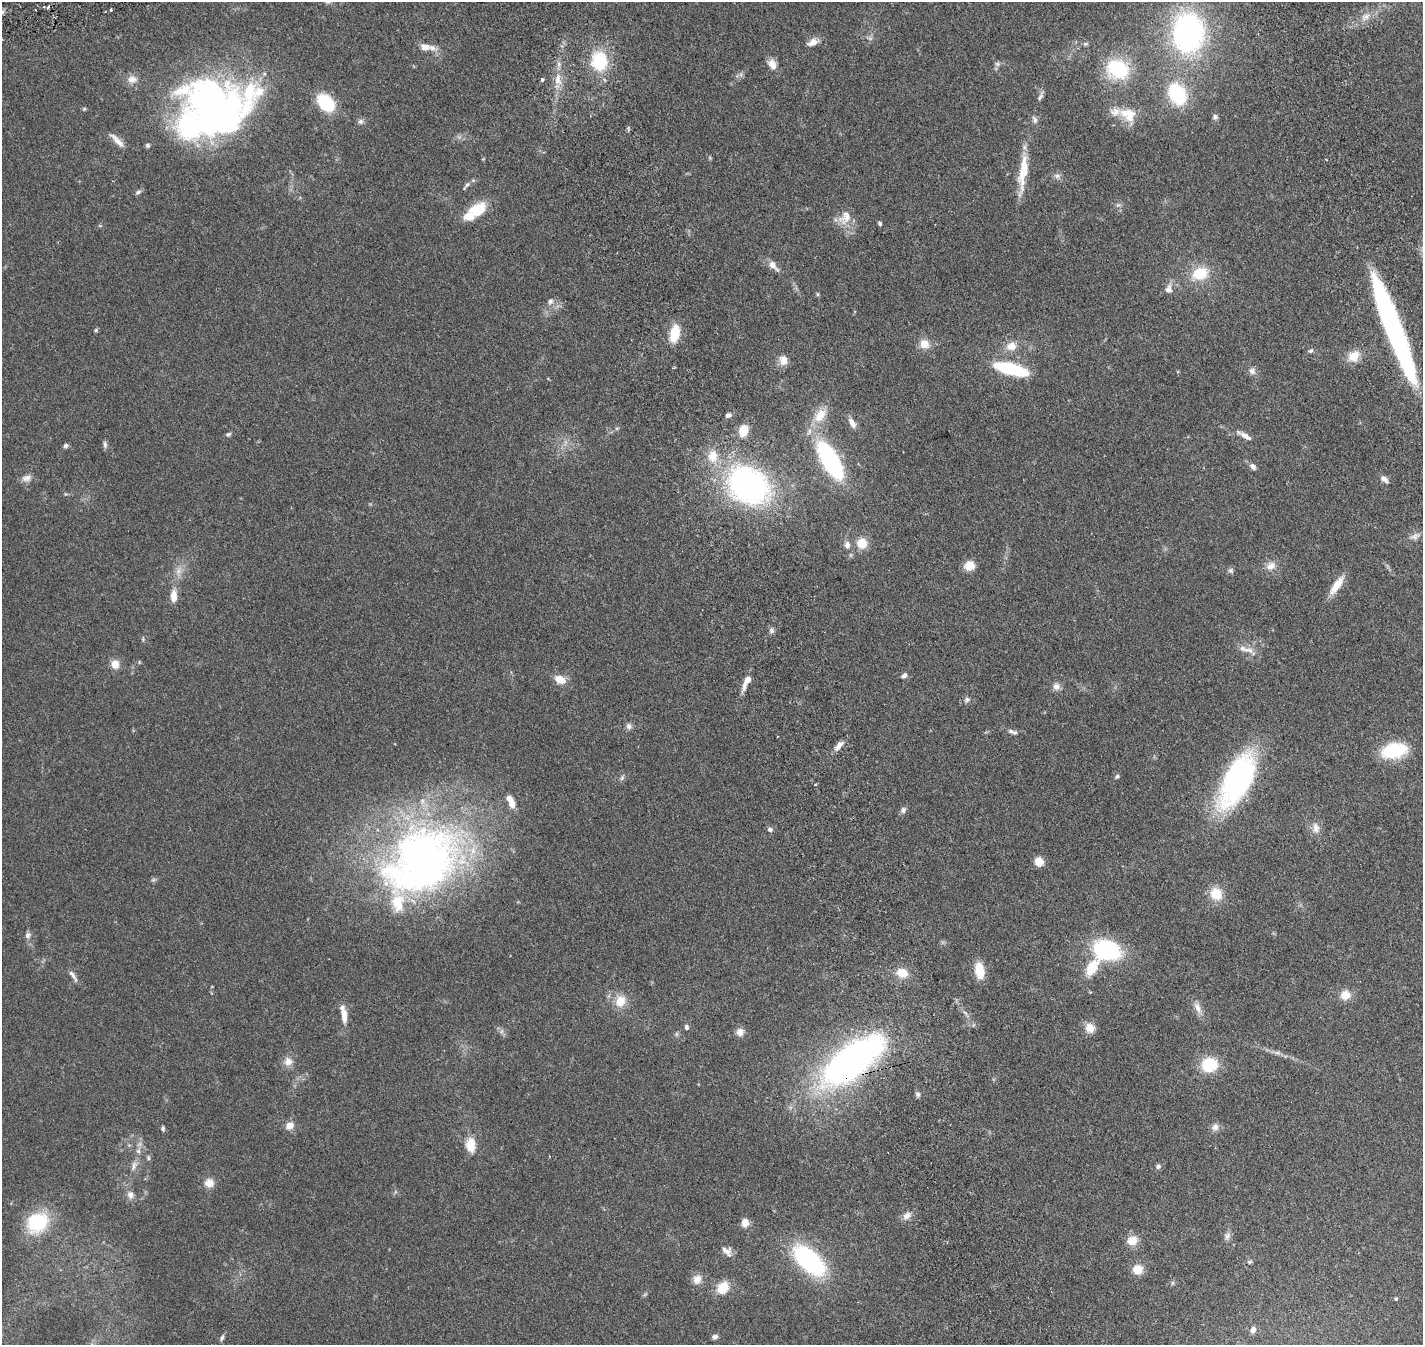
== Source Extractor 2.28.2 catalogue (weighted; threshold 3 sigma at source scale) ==
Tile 6 of 4 x 4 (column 2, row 2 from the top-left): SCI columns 1684-3104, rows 3157-4499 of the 6204 x 6198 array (HDU 1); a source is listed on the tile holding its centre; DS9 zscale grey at full resolution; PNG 1425 x 1347 px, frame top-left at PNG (2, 2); no overlay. Shown black and unused: <1% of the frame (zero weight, under 2 of 4 exposures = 12% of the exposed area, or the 3 px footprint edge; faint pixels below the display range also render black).
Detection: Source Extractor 2.28.2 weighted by HDU 2 'WHT'; one run over the whole footprint, this tile lists its part. Background 0.132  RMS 0.0062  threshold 0.0281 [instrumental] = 3 sigma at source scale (4.5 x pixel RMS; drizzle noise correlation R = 1.50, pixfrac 1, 0.05/0.05 arcsec/px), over >= 5 px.
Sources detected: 153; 2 too faint to see at this stretch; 1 inside a brighter object's white glare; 1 cosmic-ray / hot-pixel residue — not listed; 8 inside a brighter listed object's ellipse — not listed separately; the other 141 listed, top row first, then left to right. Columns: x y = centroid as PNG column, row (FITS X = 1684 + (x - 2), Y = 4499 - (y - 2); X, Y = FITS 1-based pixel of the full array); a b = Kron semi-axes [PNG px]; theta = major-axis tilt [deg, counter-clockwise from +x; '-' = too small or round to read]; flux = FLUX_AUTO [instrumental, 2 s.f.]
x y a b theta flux
111 10 3 2 - 0.72
1365 17 15 8 36 4.2
1188 33 33 25 89 130
813 42 15 8 21 3.7
1085 44 8 5 5 0.96
425 47 11 8 -11 4.2
599 61 22 19 -87 25
772 64 13 10 -64 4.1
997 64 7 6 - 1.2
1117 69 24 20 -18 31
132 79 15 10 -1 4.1
558 79 17 9 88 6.2
542 80 3 3 - 1.8
249 92 68 36 66 51
1177 94 20 15 -60 32
1040 97 12 5 56 1.4
326 103 16 11 -46 27
211 105 61 40 -72 220
84 109 5 4 - 0.61
1128 114 24 17 -26 10
1215 117 7 6 - 1.3
1035 120 11 6 -72 1.7
361 121 7 7 - 1.5
117 140 27 7 -45 4.1
148 145 5 5 - 1.1
483 159 4 4 - 0.45
1023 173 52 10 83 14
1057 176 9 6 -3 1.7
466 185 15 5 50 1.5
138 192 8 6 28 1.3
478 209 23 16 24 13
845 218 22 15 54 7
880 223 5 4 - 0.88
773 266 17 8 -47 3.6
1200 273 19 14 18 15
1168 289 11 9 77 3.3
818 294 6 4 -89 0.63
550 301 8 7 - 1.7
1393 328 102 14 -69 130
96 330 5 5 - 0.69
674 333 17 9 77 13
924 344 13 11 -35 5.4
1011 346 12 10 9 5.6
1311 350 7 5 41 1.1
1353 356 15 13 39 7.2
783 360 13 10 -86 4
1011 369 28 9 -15 46
1252 371 9 9 - 2.3
728 415 6 5 - 1.6
820 415 22 13 53 9.4
852 423 15 7 -58 3.1
617 428 6 4 18 0.67
743 430 10 8 74 10
228 434 7 5 19 0.96
1245 436 15 6 -32 3.4
66 445 6 5 - 1.3
105 445 10 5 -89 1.3
713 456 16 13 -79 8.2
830 460 33 14 -60 78
1253 466 9 6 -45 2
26 478 13 9 12 2.9
1384 479 11 6 -43 2.2
748 485 40 32 -35 130
1414 536 11 8 28 2.6
862 543 10 10 - 8.7
847 545 11 8 -83 2.9
969 566 9 8 - 7.9
1271 566 14 11 30 4.3
1231 571 7 6 - 1.2
1336 585 26 9 54 7.7
174 596 14 7 87 5.6
771 631 7 5 -61 1.2
1244 649 19 7 -20 4.3
139 662 5 3 - 0.45
115 664 10 9 - 4.6
904 676 7 5 41 1.6
560 680 13 9 -25 6.2
747 680 8 6 54 3.7
1056 686 10 9 - 2.7
967 700 9 7 33 1.6
629 726 9 8 - 1.8
1011 731 8 5 -10 1.2
839 745 13 7 50 3.1
1395 750 25 14 11 27
1117 776 6 5 - 0.89
622 778 9 4 63 1.1
1237 780 41 19 63 150
815 785 3 3 - 0.55
511 802 14 7 -64 6.5
903 810 9 7 84 1.5
1316 828 15 10 -83 3.9
770 829 7 5 -16 1.4
422 861 101 73 38 280
1039 862 8 7 - 7.4
1216 894 16 14 -57 9.3
28 935 9 7 75 1.8
1107 950 23 17 -9 54
1092 968 15 9 59 14
979 970 14 8 -80 12
902 973 14 10 -20 6.9
73 976 19 5 -57 2.1
1345 995 13 12 - 5.5
620 1001 16 13 67 7.6
1198 1008 18 8 -65 3.7
965 1013 9 3 -44 1.1
344 1016 19 7 -87 5.1
686 1027 7 5 -76 1.2
1090 1028 12 11 - 5.2
502 1031 7 4 71 0.95
740 1032 9 9 - 3
676 1034 7 4 90 0.8
1277 1053 9 4 -8 1.5
851 1061 52 22 37 260
288 1062 12 11 - 4
1209 1065 14 12 11 22
918 1094 7 6 - 1.2
290 1125 12 9 39 3.7
1215 1127 10 9 - 2.5
163 1128 6 5 - 0.92
470 1145 20 13 -87 8
138 1151 6 6 - 1.4
148 1158 7 5 -88 0.88
134 1166 15 7 69 3.1
1158 1166 7 6 - 1.1
209 1183 10 10 - 4.8
130 1195 11 9 -69 2.9
907 1216 13 9 39 3.2
745 1222 9 8 - 4.5
37 1223 25 20 34 28
1227 1236 10 7 62 1.9
1132 1240 10 9 - 7.4
727 1251 15 9 -41 3.3
809 1260 35 18 -43 65
1250 1262 6 5 - 0.81
1137 1269 9 9 - 8
697 1279 13 11 58 4.2
723 1288 13 11 53 10
1396 1299 5 4 - 0.59
1253 1330 7 6 - 2.1
715 1337 7 5 19 1.8
222 1338 8 5 69 1.2
Overlapping masked pixels (flux is a lower limit): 1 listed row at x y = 851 1061